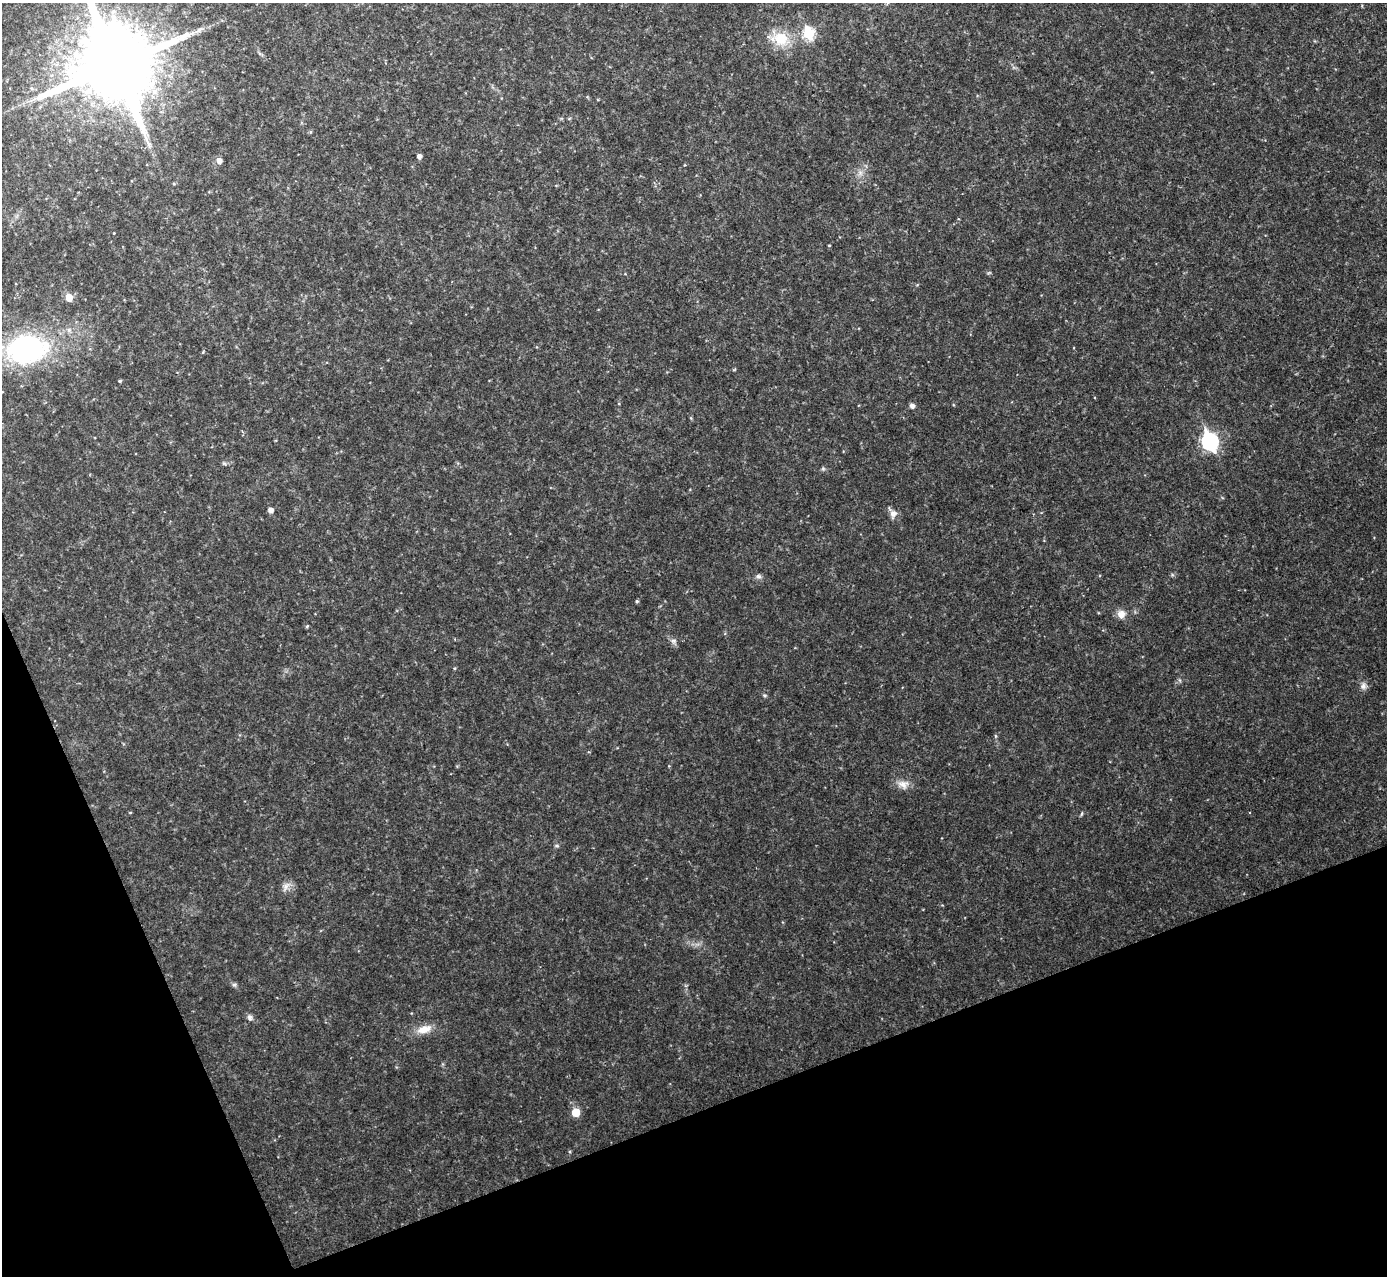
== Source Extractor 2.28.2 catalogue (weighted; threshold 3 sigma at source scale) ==
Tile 14 of 4 x 4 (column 2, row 4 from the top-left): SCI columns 1386-2770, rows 152-1425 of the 5544 x 5529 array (HDU 1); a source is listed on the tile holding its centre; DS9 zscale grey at full resolution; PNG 1389 x 1278 px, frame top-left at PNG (2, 3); no overlay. Shown black and unused: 19% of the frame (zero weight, under 2 of 3 exposures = <1% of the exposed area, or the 3 px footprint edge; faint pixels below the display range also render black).
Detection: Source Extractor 2.28.2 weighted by HDU 2 'WHT'; one run over the whole footprint, this tile lists its part. Background 0.0829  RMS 0.0087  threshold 0.0391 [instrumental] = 3 sigma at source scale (4.5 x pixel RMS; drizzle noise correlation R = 1.50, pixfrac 1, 0.05/0.05 arcsec/px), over >= 5 px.
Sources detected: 29; all 29 listed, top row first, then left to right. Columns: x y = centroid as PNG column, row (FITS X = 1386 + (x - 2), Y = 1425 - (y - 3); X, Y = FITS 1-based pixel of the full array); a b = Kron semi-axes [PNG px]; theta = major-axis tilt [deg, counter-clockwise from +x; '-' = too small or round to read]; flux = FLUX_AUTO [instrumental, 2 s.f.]
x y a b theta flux
199 30 16 4 31 4.2
809 33 7 6 - 60
780 39 22 16 -2 25
115 65 23 22 - 12000
419 156 5 4 - 3.6
219 161 6 6 - 4.7
829 245 3 2 - 0.69
69 298 6 5 - 13
69 330 6 6 - 2.6
27 349 35 25 5 170
120 381 4 3 - 1.1
912 406 5 5 - 3.8
1210 441 8 7 - 240
271 510 5 4 - 4.4
893 514 12 9 79 4.9
758 576 8 6 -14 2.3
637 601 4 4 - 1.2
1121 614 10 9 - 7
307 626 4 3 - 1
674 641 9 4 0 2.1
1363 686 10 8 82 3.8
765 695 5 3 - 1.1
903 784 15 11 -12 7.8
1081 814 6 4 70 1.1
286 887 16 7 58 5
234 985 6 5 - 1.8
250 1017 8 7 - 2.6
424 1029 20 10 15 12
576 1112 5 5 - 22
Isophote crosses this tile's border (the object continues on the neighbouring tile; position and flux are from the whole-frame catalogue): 1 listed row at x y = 115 65